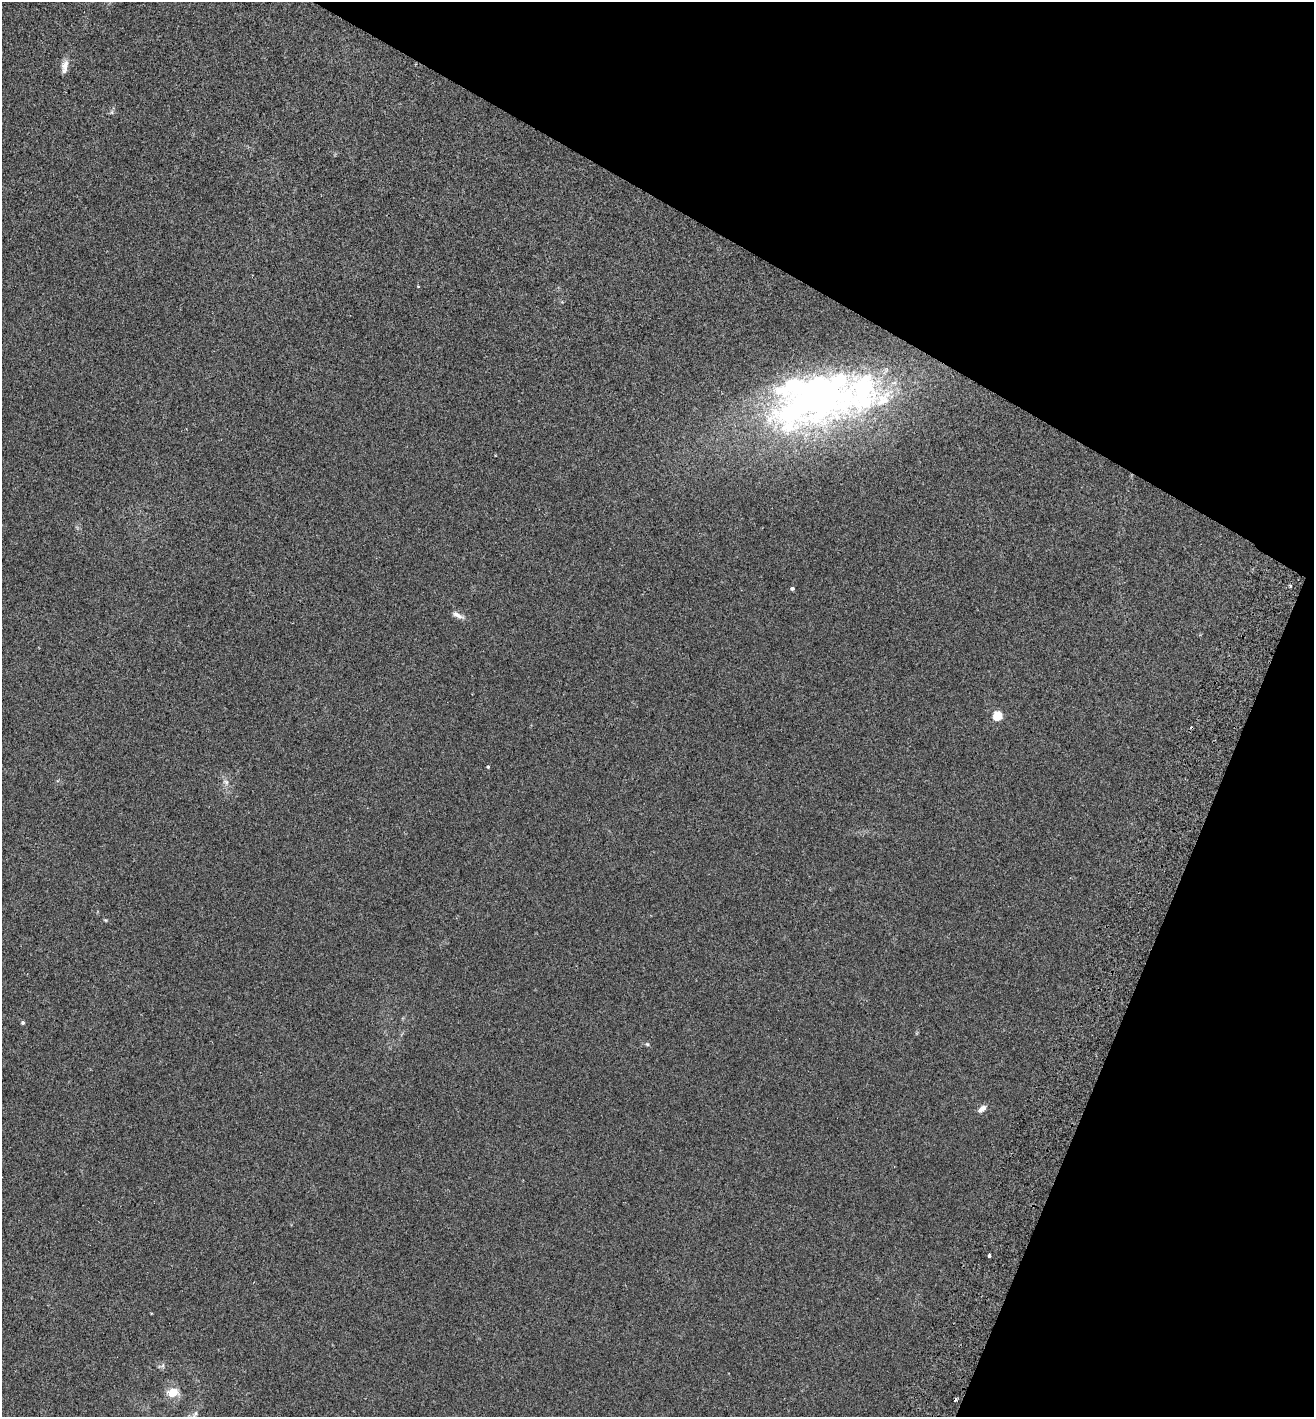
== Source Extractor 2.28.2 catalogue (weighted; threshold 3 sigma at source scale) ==
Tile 8 of 4 x 4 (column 4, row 2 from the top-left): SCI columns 4136-5447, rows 2863-4277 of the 5779 x 5720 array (HDU 1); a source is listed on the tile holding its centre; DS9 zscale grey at full resolution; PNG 1316 x 1419 px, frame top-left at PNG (2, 2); no overlay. Shown black and unused: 24% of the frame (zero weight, under 2 of 3 exposures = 3% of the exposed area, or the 3 px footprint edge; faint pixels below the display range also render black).
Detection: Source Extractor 2.28.2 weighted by HDU 2 'WHT'; one run over the whole footprint, this tile lists its part. Background 0.0353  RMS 0.007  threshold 0.0317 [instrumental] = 3 sigma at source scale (4.5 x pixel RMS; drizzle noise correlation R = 1.50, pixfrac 1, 0.05/0.05 arcsec/px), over >= 5 px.
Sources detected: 23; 4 inside a brighter object's white glare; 2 cosmic-ray / hot-pixel residue — not listed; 1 inside a brighter listed object's ellipse — not listed separately; the other 16 listed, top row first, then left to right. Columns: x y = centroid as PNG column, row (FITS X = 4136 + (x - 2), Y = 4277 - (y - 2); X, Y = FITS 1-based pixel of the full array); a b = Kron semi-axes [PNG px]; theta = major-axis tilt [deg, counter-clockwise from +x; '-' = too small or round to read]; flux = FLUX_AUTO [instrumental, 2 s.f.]
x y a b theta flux
65 66 18 8 81 4.7
418 286 3 2 - 0.72
860 393 111 56 30 200
1291 585 3 3 - 1.5
792 588 4 4 - 1.5
458 615 16 6 -23 3.5
998 716 5 5 - 39
488 767 3 3 - 0.88
226 782 8 7 - 2.4
105 920 6 3 -17 0.72
23 1023 4 4 - 1.2
647 1044 5 5 - 0.98
982 1108 10 6 38 3.7
989 1256 4 3 - 4.2
163 1365 7 4 72 1.2
172 1392 12 9 5 11